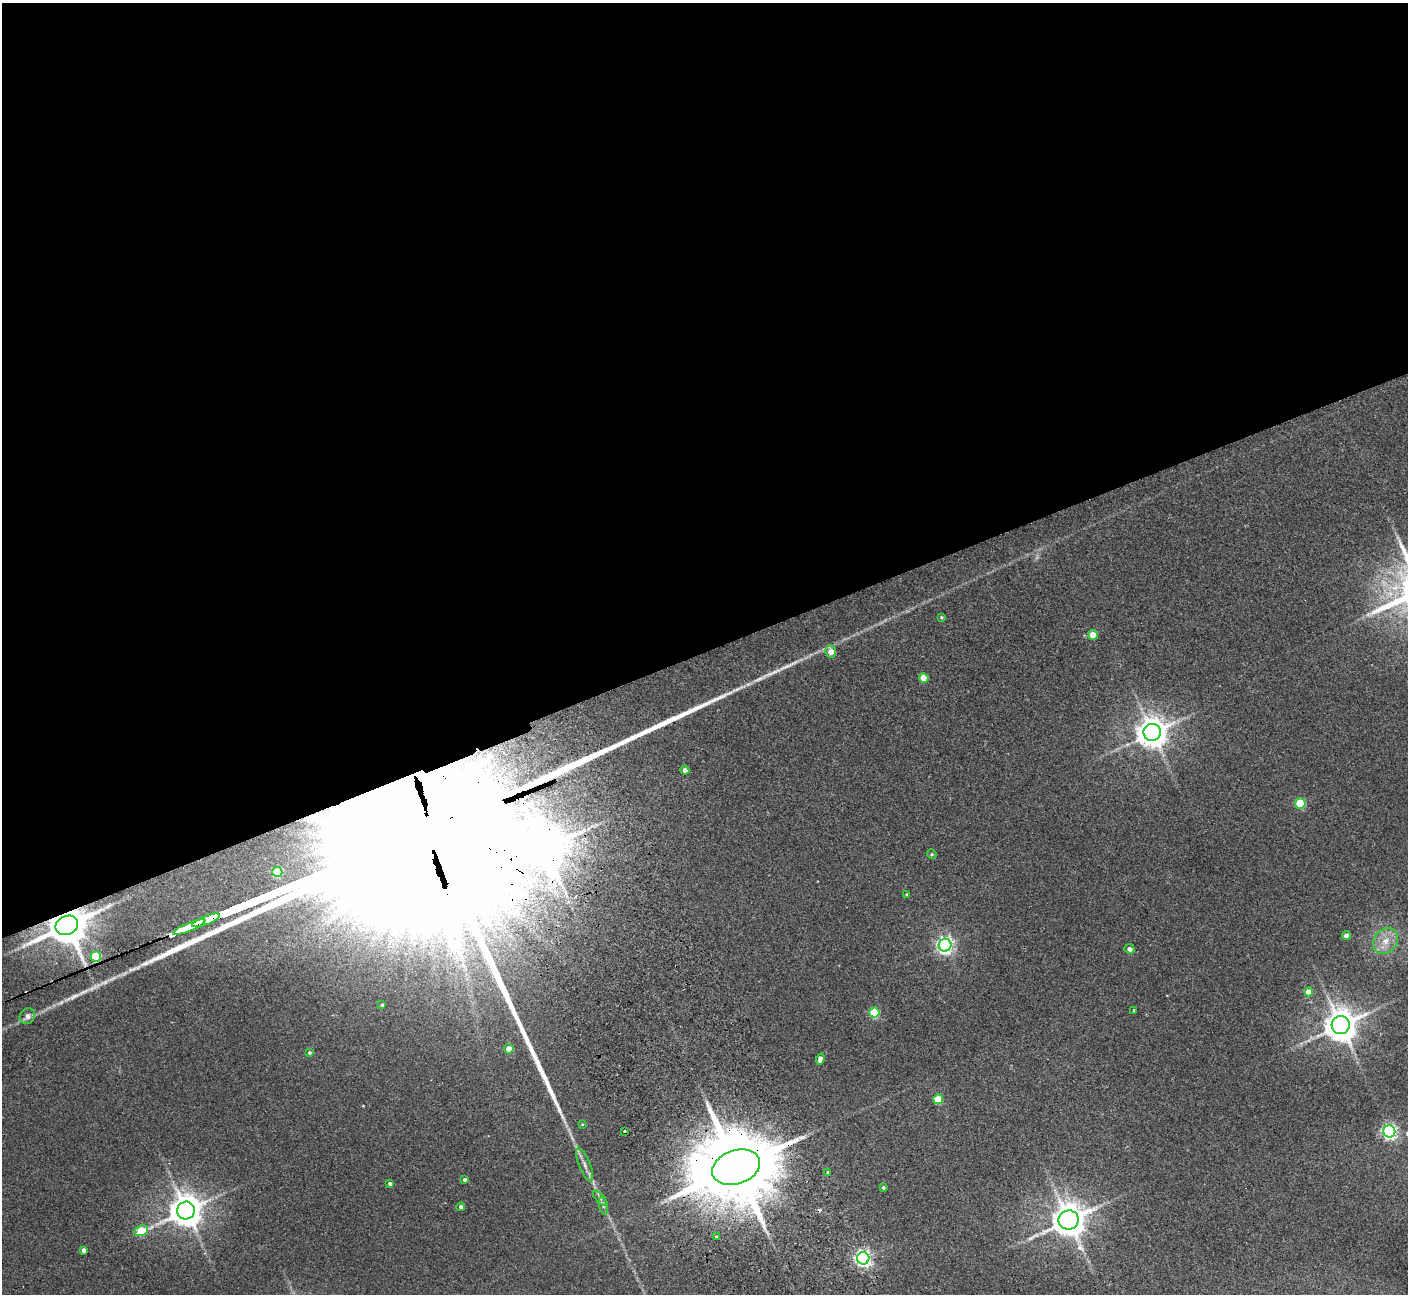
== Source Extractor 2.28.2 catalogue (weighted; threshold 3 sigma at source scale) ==
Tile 2 of 4 x 4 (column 2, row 1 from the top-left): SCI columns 1461-2866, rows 4066-5357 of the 5736 x 5674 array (HDU 1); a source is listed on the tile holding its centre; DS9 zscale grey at full resolution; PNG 1410 x 1296 px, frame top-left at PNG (2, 3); each listed source drawn as its Kron ellipse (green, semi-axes under 4 px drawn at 4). Shown black and unused: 51% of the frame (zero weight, under 2 of 3 exposures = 3% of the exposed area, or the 3 px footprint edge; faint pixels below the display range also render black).
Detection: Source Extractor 2.28.2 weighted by HDU 2 'WHT'; one run over the whole footprint, this tile lists its part. Background 0.119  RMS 0.01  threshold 0.0465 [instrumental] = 3 sigma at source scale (4.5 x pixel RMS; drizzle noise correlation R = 1.50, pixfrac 1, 0.05/0.05 arcsec/px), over >= 5 px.
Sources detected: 50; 1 inside a brighter object's white glare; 1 cosmic-ray / hot-pixel residue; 2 long thin detections or spike segments (spike, bleed or trail) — neither listed nor drawn; the other 46 listed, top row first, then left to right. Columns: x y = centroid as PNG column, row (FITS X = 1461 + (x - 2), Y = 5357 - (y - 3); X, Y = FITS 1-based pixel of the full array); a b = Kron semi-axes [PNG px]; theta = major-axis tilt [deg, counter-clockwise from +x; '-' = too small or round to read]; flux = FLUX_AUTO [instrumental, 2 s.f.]
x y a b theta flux
941 617 4 3 - 1.2
1093 635 5 4 - 19
831 652 6 5 - 13
924 678 5 4 - 19
1152 732 8 8 - 1800
685 770 4 4 - 5.2
1300 803 5 5 - 60
932 854 5 4 - 1.3
277 872 5 5 - 49
907 895 4 3 - 1.7
206 920 15 3 22 5200
67 925 11 9 24 3900
189 927 17 3 22 5900
1346 935 4 4 - 6.1
1386 941 14 11 50 13
945 945 6 6 - 380
1130 949 5 4 - 3.9
96 957 5 5 - 61
1309 992 4 4 - 14
382 1005 4 3 - 1.5
1134 1011 3 2 - 0.91
874 1012 5 5 - 61
27 1016 8 7 - 5.8
1341 1025 9 9 - 2100
509 1049 5 4 - 11
309 1052 4 4 - 1.6
820 1059 5 4 - 6.2
938 1099 5 5 - 30
582 1124 3 3 - 0.77
625 1131 3 3 - 3.2
1389 1131 6 6 - 300
585 1165 18 5 -69 6
736 1167 25 17 19 17000
828 1172 3 3 - 4.6
464 1180 4 4 - 2.3
390 1184 4 3 - 2.9
883 1187 4 4 - 1.8
600 1198 9 4 -48 2.8
603 1206 9 4 -77 2.6
461 1207 4 4 - 3.2
186 1211 9 9 - 2100
1068 1220 10 9 - 2300
141 1231 7 5 20 37
716 1237 3 3 - 3.5
84 1250 4 4 - 4.4
863 1258 6 6 - 360
Overlapping masked pixels (flux is a lower limit): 5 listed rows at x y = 206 920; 67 925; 189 927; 96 957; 736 1167